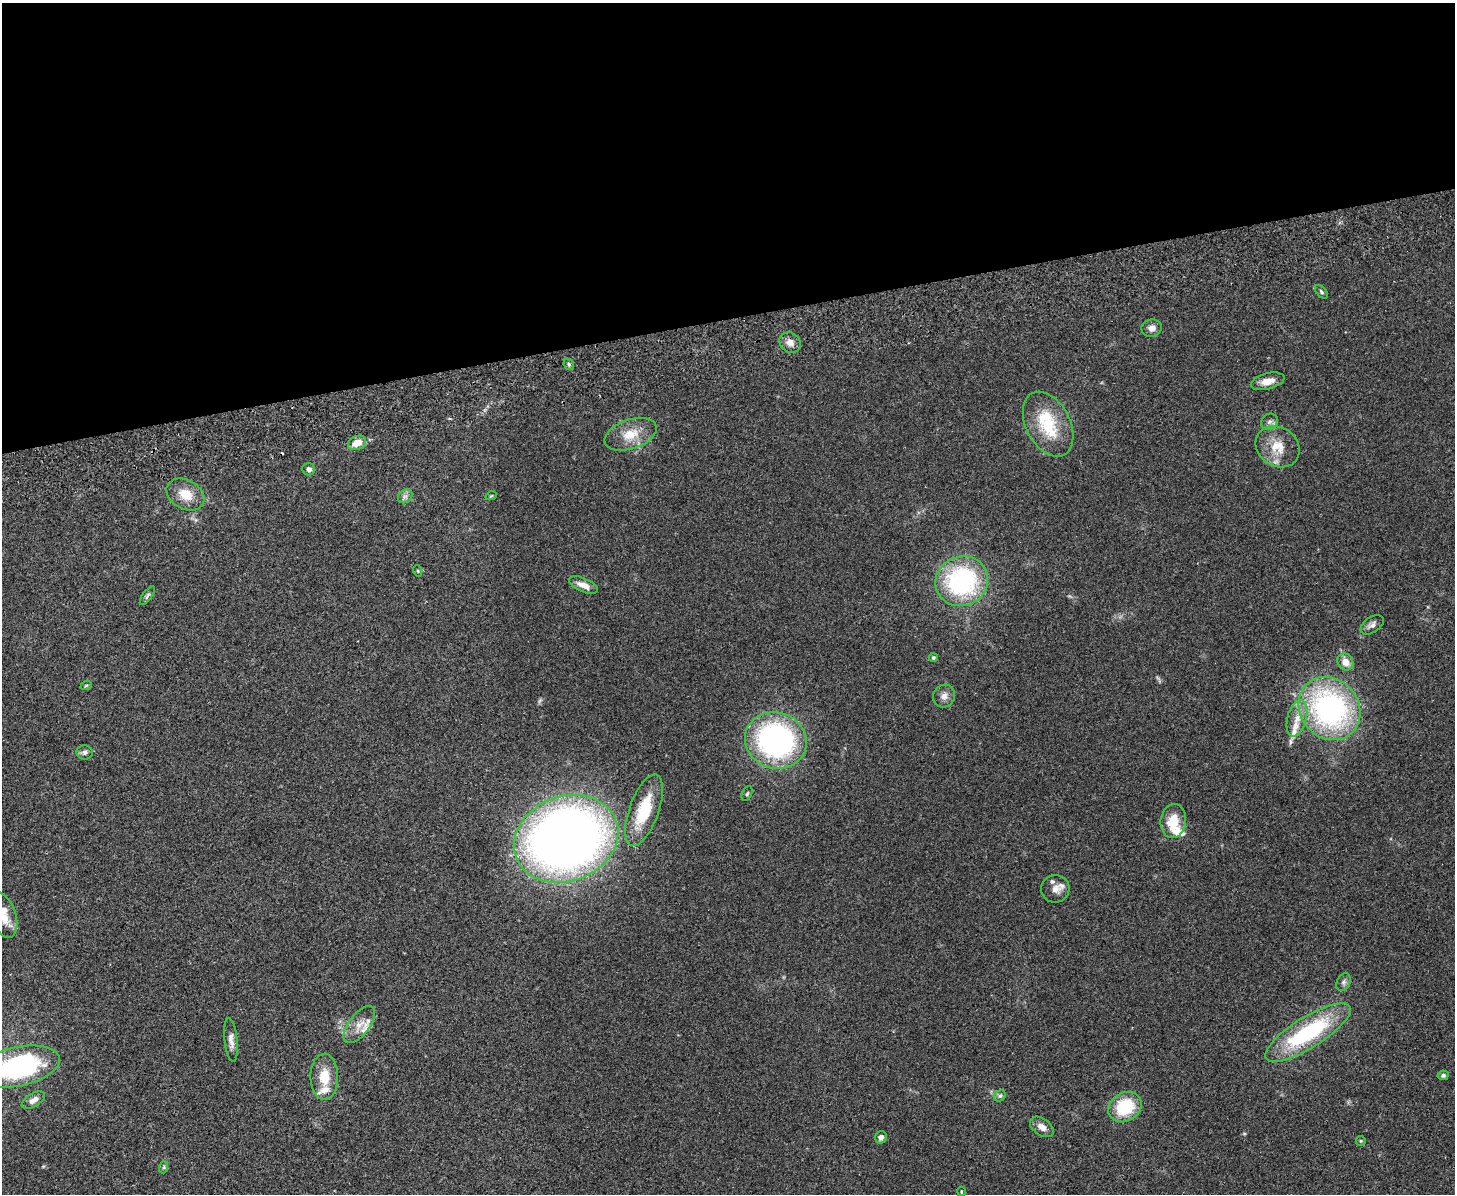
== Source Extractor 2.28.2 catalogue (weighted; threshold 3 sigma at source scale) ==
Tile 2 of 3 x 4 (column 2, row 1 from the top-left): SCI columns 1712-3164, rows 3631-4822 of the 4766 x 4878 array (HDU 1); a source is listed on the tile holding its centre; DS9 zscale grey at full resolution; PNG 1457 x 1196 px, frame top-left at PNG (2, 3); each listed source drawn as its Kron ellipse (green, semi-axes under 4 px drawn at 4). Shown black and unused: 27% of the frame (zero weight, under 2 of 3 exposures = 3% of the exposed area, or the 3 px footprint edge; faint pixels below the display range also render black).
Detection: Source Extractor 2.28.2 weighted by HDU 2 'WHT'; one run over the whole footprint, this tile lists its part. Background 0.0672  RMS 0.0079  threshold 0.0354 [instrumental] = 3 sigma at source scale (4.5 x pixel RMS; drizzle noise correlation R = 1.50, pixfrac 1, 0.05/0.05 arcsec/px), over >= 5 px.
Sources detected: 54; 1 cosmic-ray / hot-pixel residue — neither listed nor drawn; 5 inside a brighter listed object's ellipse — not listed separately; the other 48 listed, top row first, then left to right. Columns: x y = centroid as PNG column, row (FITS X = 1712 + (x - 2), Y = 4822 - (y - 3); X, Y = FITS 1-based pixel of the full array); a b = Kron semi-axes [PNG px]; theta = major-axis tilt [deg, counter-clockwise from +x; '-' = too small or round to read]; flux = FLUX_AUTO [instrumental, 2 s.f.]
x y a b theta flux
1321 292 8 4 -47 1.4
1152 328 10 8 9 4.7
790 343 11 9 -38 5.5
569 364 6 4 -47 1.2
1268 381 17 8 14 7.5
1269 422 9 7 42 2.9
1048 424 35 22 -62 38
630 434 27 14 19 16
357 443 9 7 22 9.4
1278 447 23 19 -34 18
309 469 6 6 - 3.2
185 495 20 14 -29 14
405 496 8 6 42 2.4
491 496 6 3 19 0.75
418 571 6 3 -71 0.81
962 581 27 24 26 110
583 585 15 6 -23 6.7
147 596 11 5 54 1.8
1372 625 13 7 34 3.4
933 658 4 4 - 1.2
1345 662 9 7 -53 8.5
86 686 6 3 20 0.78
944 696 12 10 56 4.7
1330 709 33 29 -49 180
1297 718 18 9 75 10
776 740 31 28 -20 180
84 752 8 7 - 2.4
747 794 7 5 63 1.2
644 810 38 14 70 34
1173 821 17 12 83 17
566 839 53 42 21 750
1055 889 14 13 - 6.5
3 915 24 12 -71 15
1344 982 9 6 64 2.3
359 1024 22 10 52 9.5
1308 1033 49 15 32 83
231 1040 22 6 -84 5.2
19 1066 42 19 12 130
1443 1075 5 5 - 1.9
324 1077 23 14 -89 17
1000 1096 6 5 - 1.5
33 1100 13 6 30 4.3
1125 1107 17 14 32 36
1042 1127 13 8 -36 5.3
881 1137 6 5 - 3.2
1361 1141 5 4 - 0.88
164 1167 6 4 72 1
961 1191 5 3 - 0.71
Isophote crosses this tile's border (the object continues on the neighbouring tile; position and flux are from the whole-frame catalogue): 2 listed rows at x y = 3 915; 19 1066